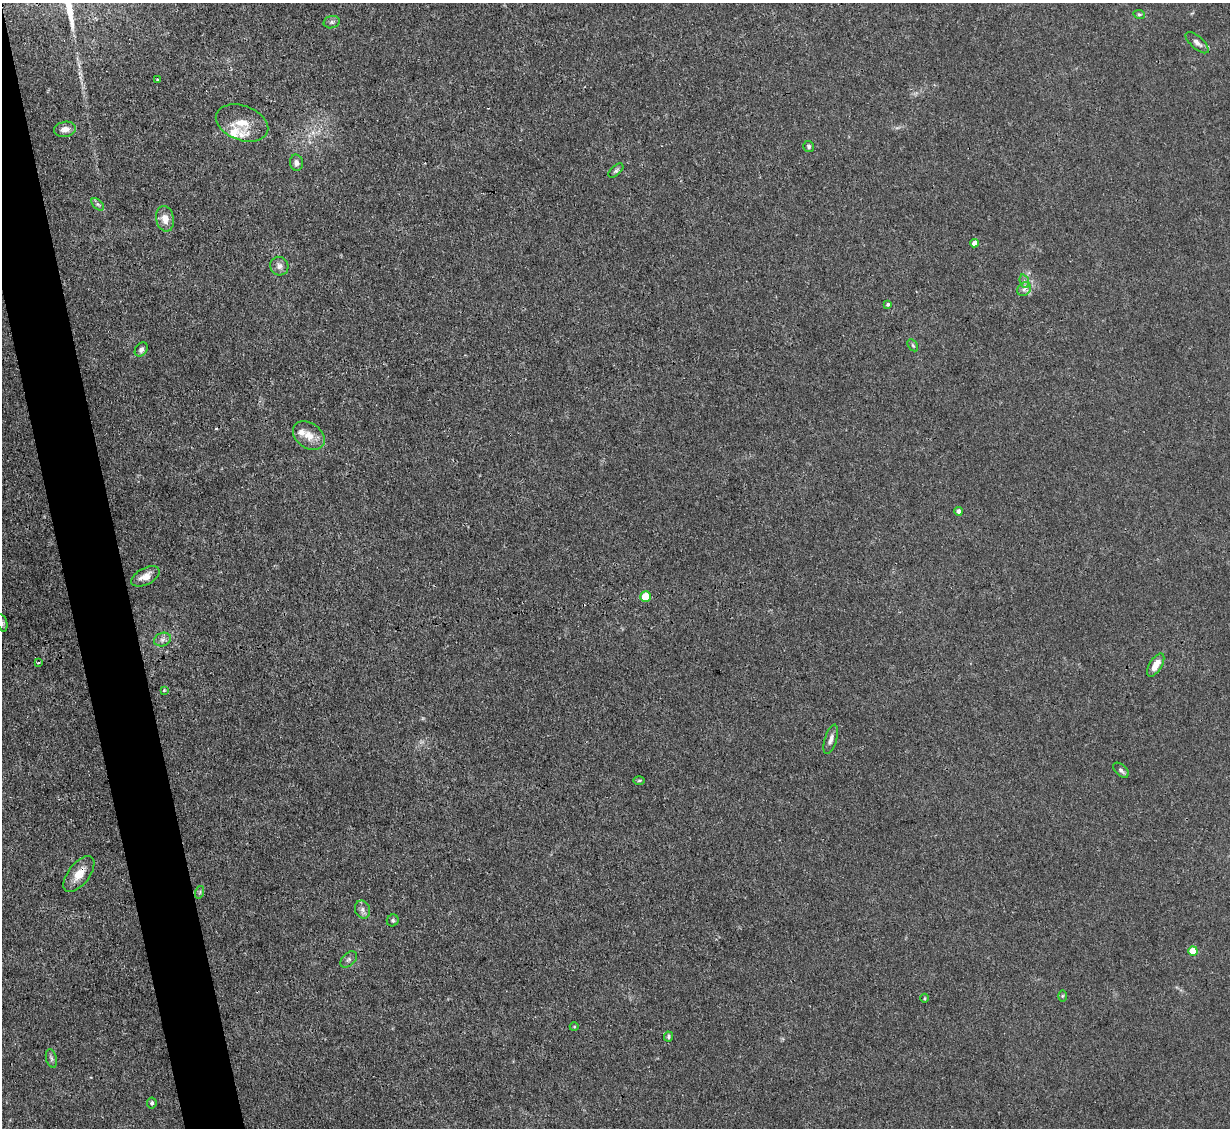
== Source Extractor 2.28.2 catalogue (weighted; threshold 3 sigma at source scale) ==
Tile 11 of 4 x 4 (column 3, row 3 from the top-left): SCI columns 2455-3682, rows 1375-2500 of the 4909 x 4883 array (HDU 1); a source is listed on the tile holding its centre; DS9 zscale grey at full resolution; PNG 1232 x 1130 px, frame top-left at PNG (2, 3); each listed source drawn as its Kron ellipse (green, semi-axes under 4 px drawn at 4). Shown black and unused: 4% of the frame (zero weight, under 3 of 4 exposures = <1% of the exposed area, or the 3 px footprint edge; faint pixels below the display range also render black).
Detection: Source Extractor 2.28.2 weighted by HDU 2 'WHT'; one run over the whole footprint, this tile lists its part. Background 0.0355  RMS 0.003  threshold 0.0133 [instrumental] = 3 sigma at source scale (4.5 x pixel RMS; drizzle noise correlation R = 1.50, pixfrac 1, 0.05/0.05 arcsec/px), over >= 5 px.
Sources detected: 46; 1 long thin detection or spike segment (spike, bleed or trail) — neither listed nor drawn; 3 inside a brighter listed object's ellipse — not listed separately; the other 42 listed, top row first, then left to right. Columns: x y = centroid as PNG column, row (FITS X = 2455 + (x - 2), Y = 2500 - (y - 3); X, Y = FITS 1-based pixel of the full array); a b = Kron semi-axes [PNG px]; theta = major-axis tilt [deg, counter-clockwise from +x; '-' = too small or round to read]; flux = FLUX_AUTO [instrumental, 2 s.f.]
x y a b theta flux
1139 14 6 4 -9 0.41
332 22 8 6 14 0.75
1197 43 14 6 -42 1.4
157 80 3 2 - 0.34
242 123 27 17 -20 5.8
65 129 11 7 10 2.2
809 147 6 5 - 0.57
296 163 8 6 -78 1.2
616 171 9 5 41 0.65
98 204 7 4 -44 0.73
165 219 13 9 -79 3
975 243 4 4 - 2.2
279 266 9 9 - 1.5
1024 281 7 4 -72 0.78
1024 289 7 6 - 1
888 304 4 3 - 0.47
913 345 6 4 -57 0.47
141 349 8 6 50 1
309 436 17 12 -37 3.7
958 511 4 4 - 1
145 576 15 8 27 2.6
645 597 5 5 - 9
2 623 9 5 -74 0.58
162 640 9 6 19 1.1
38 663 3 3 - 0.42
1156 665 13 6 58 3.3
164 690 3 3 - 0.25
831 739 15 6 73 1.4
1121 770 9 5 -44 0.8
639 780 6 4 1 0.4
79 874 21 10 52 4.2
200 892 6 4 72 0.41
362 910 9 7 -67 1.2
393 920 6 5 - 0.54
1193 951 5 4 - 7.2
349 959 10 6 44 0.88
1062 996 6 4 89 0.37
924 998 4 3 - 0.29
574 1027 4 3 - 0.24
668 1037 5 4 - 0.49
51 1058 9 5 -76 0.76
152 1103 5 4 - 0.75
Overlapping masked pixels (flux is a lower limit): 2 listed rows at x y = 645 597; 79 874
Isophote crosses this tile's border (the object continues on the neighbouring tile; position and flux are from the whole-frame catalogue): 1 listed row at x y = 2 623